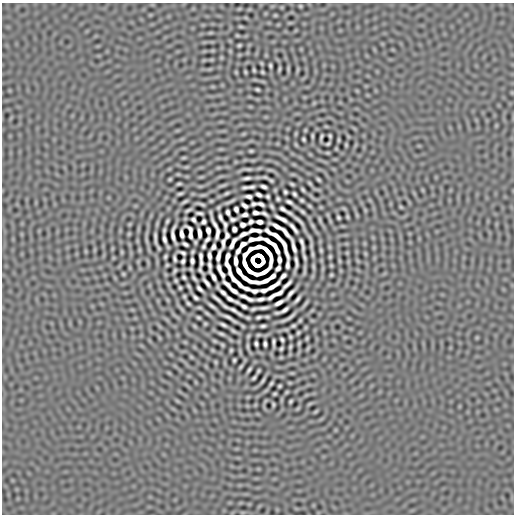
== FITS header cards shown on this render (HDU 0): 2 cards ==
NAXIS1  =                  512
NAXIS2  =                  512

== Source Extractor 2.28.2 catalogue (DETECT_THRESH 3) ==
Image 512 x 512 px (HDU 0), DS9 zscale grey, 1 PNG px = 1 image px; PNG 516 x 516 px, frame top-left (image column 1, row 512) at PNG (2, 3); no overlay
Background -1.48e-06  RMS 2.0e-04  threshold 5.87e-04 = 3 sigma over >= 5 px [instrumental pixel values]
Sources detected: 259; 13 with non-positive FLUX_AUTO (blend fragments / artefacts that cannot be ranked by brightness) are not listed; the other 246 listed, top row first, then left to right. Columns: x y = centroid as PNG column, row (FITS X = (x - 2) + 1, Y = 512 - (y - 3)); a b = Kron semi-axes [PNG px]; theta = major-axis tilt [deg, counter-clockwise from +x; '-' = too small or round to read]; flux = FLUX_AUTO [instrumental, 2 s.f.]
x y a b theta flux
300 6 3 3 - 0.015
239 9 6 4 19 0.01
275 15 3 2 - 0.013
246 18 6 4 -19 0.011
241 27 7 3 -1 0.015
210 33 7 4 1 0.014
237 35 3 2 - 0.013
239 45 3 3 - 0.018
211 60 6 4 18 0.011
270 66 5 2 - 0.022
279 69 4 2 - 0.018
288 69 6 3 -86 0.021
254 70 4 2 - 0.017
298 70 8 3 71 0.014
245 72 3 2 - 0.015
262 72 4 3 - 0.016
257 89 4 3 - 0.02
312 136 5 2 - 0.017
330 136 4 3 - 0.019
321 137 7 3 74 0.023
303 139 4 3 - 0.019
338 140 5 2 - 0.017
328 143 4 3 - 0.018
346 145 3 2 - 0.014
251 151 4 3 - 0.018
327 153 3 2 - 0.013
184 158 7 3 9 0.015
248 169 16 3 -3 0.028
265 177 5 2 - 0.018
247 178 7 3 8 0.036
170 179 3 3 - 0.014
318 179 4 3 - 0.02
271 180 5 2 - 0.019
310 183 4 2 - 0.017
179 184 5 2 - 0.02
292 184 4 2 - 0.019
223 185 11 3 16 0.022
263 186 6 3 -17 0.034
245 187 6 3 10 0.025
251 187 6 3 9 0.026
275 190 3 2 - 0.012
303 190 5 3 - 0.021
285 192 4 3 - 0.021
227 193 7 3 24 0.022
180 194 6 3 17 0.023
294 194 5 3 - 0.023
203 195 10 2 0 0.016
259 195 5 3 - 0.035
248 196 7 3 -8 0.036
268 196 4 3 - 0.021
278 199 4 3 - 0.021
302 200 4 3 - 0.02
185 201 6 2 32 0.023
211 201 3 2 - 0.012
230 201 16 3 24 0.044
289 202 6 3 -28 0.031
201 204 8 2 -17 0.026
254 204 5 4 - 0.024
261 204 7 3 -22 0.031
244 205 6 3 -34 0.034
272 206 5 3 - 0.023
309 206 4 2 - 0.015
401 207 5 3 - 0.014
344 208 6 4 -20 0.013
236 209 5 4 - 0.035
283 209 8 3 -31 0.036
188 210 7 2 27 0.025
365 210 6 4 -72 0.011
228 212 5 3 - 0.033
302 212 5 3 - 0.023
199 213 7 3 -5 0.027
211 213 10 2 -78 0.011
256 213 6 3 -4 0.032
264 213 8 3 -25 0.025
245 215 6 4 16 0.029
328 215 6 4 -71 0.012
357 215 6 4 -71 0.014
220 217 7 3 -68 0.032
338 217 4 3 - 0.021
347 217 4 3 - 0.015
233 219 6 3 4 0.026
281 219 13 3 -28 0.063
193 220 5 4 - 0.025
320 220 10 3 -75 0.021
167 221 4 2 - 0.018
299 221 19 2 -43 0.043
203 222 5 4 - 0.028
251 222 5 4 - 0.029
259 222 6 4 -8 0.048
130 224 6 3 71 0.01
215 225 12 3 -60 0.046
225 225 7 3 -85 0.012
243 225 5 4 - 0.036
312 225 9 4 -51 0.021
277 226 12 3 -27 0.071
293 228 12 3 -52 0.046
234 229 5 4 - 0.039
164 230 5 2 - 0.021
208 230 6 4 -78 0.041
255 230 12 3 -2 0.04
268 231 8 3 -38 0.026
285 232 12 3 -51 0.049
199 233 9 3 -84 0.057
129 234 3 2 - 0.012
182 234 8 3 -82 0.053
217 234 11 3 82 0.031
243 234 9 3 24 0.046
173 235 16 4 -85 0.0023
227 235 7 4 -88 0.0054
276 236 14 3 -37 0.057
155 238 13 2 -84 0.039
310 238 12 3 -56 0.022
164 239 8 3 -78 0.041
207 239 7 3 53 0.028
146 240 11 3 -75 0.026
195 242 4 3 - 0.016
223 243 9 3 85 0.017
233 243 12 4 59 0.035
185 244 6 3 -32 0.029
302 244 13 3 -78 0.039
204 246 5 3 - 0.022
213 247 6 4 66 0.03
259 247 8 3 8 0.041
293 247 14 3 -76 0.052
251 249 7 3 32 0.017
139 250 6 4 -90 0.012
321 250 3 2 - 0.016
122 252 6 4 -90 0.012
192 252 4 3 - 0.017
182 253 7 3 -25 0.023
245 254 7 4 56 0.019
312 254 11 4 -87 0.026
201 256 7 3 -88 0.029
209 256 7 3 -86 0.045
218 256 12 3 74 0.034
227 256 7 3 77 0.046
165 257 4 3 - 0.018
304 257 7 2 -70 0.027
330 257 4 2 - 0.015
174 258 6 3 -75 0.026
279 260 7 3 -84 0.046
183 261 4 3 - 0.026
192 261 5 4 - 0.031
236 261 8 3 -86 0.075
339 261 7 3 -81 0.015
201 263 5 3 - 0.027
296 263 14 3 87 0.031
245 264 9 3 -70 0.082
167 265 3 2 - 0.013
210 265 8 3 -85 0.035
227 265 10 3 -62 0.041
331 265 3 2 - 0.014
313 267 11 3 -83 0.021
219 268 6 3 -81 0.036
278 268 6 3 52 0.03
200 270 9 3 -63 0.011
175 271 5 3 - 0.02
239 271 7 3 -56 0.081
123 274 3 2 - 0.012
222 274 7 3 -61 0.03
331 275 3 3 - 0.015
272 276 6 3 32 0.042
283 276 8 3 46 0.034
184 277 4 3 - 0.02
213 277 10 3 -58 0.056
194 278 6 3 -55 0.025
176 281 4 3 - 0.017
265 281 10 3 21 0.072
206 282 10 3 -53 0.044
227 284 10 3 -43 0.039
287 284 12 3 44 0.046
189 286 5 2 - 0.021
273 286 13 3 32 0.05
180 288 4 3 - 0.017
200 289 7 3 -45 0.035
264 290 7 3 12 0.035
234 291 7 3 -32 0.048
254 291 8 4 -2 0.021
223 292 13 3 -46 0.052
290 294 11 3 50 0.053
275 295 17 3 28 0.046
184 296 4 3 - 0.017
195 297 6 3 -39 0.028
246 298 17 3 -23 0.035
217 299 13 3 -41 0.052
260 299 8 3 6 0.042
297 299 8 2 49 0.037
231 300 14 3 -27 0.045
279 303 8 3 29 0.053
188 304 4 3 - 0.019
305 304 11 3 51 0.026
211 306 8 2 -38 0.032
244 306 6 3 -30 0.032
264 308 9 3 8 0.038
182 309 9 3 -45 0.024
253 309 7 2 13 0.026
285 310 8 3 34 0.038
235 311 16 3 -32 0.068
207 313 5 2 - 0.019
277 313 5 3 - 0.021
198 317 4 3 - 0.019
258 317 5 3 - 0.024
267 317 4 2 - 0.018
229 318 15 3 -30 0.062
288 318 15 3 31 0.044
300 320 4 2 - 0.015
205 324 3 2 - 0.014
223 325 6 3 -23 0.03
263 326 5 3 - 0.026
293 326 4 3 - 0.019
306 327 6 3 71 0.01
233 331 7 3 -31 0.026
298 333 4 3 - 0.018
221 334 6 3 -18 0.023
258 335 3 2 - 0.014
290 337 3 3 - 0.017
307 338 4 2 - 0.016
282 340 5 3 - 0.022
214 341 4 2 - 0.015
273 342 8 3 89 0.029
299 343 4 2 - 0.016
256 344 5 3 - 0.026
265 344 5 3 - 0.028
222 345 4 3 - 0.017
248 346 9 3 -87 0.021
290 347 4 3 - 0.018
281 349 4 3 - 0.019
212 350 6 3 -71 0.0094
231 350 4 3 - 0.017
191 357 3 3 - 0.013
234 360 4 3 - 0.019
216 362 6 4 -89 0.012
241 367 4 2 - 0.017
249 370 6 2 52 0.025
258 371 4 3 - 0.018
169 373 6 3 -45 0.013
254 378 5 2 - 0.02
263 381 6 2 55 0.024
271 383 5 3 - 0.02
290 383 6 3 -18 0.011
279 386 4 3 - 0.016
287 392 4 2 - 0.013
275 394 3 3 - 0.017
291 401 4 3 - 0.018
273 404 4 2 - 0.016
316 411 6 3 35 0.016
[13 non-positive-flux detections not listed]